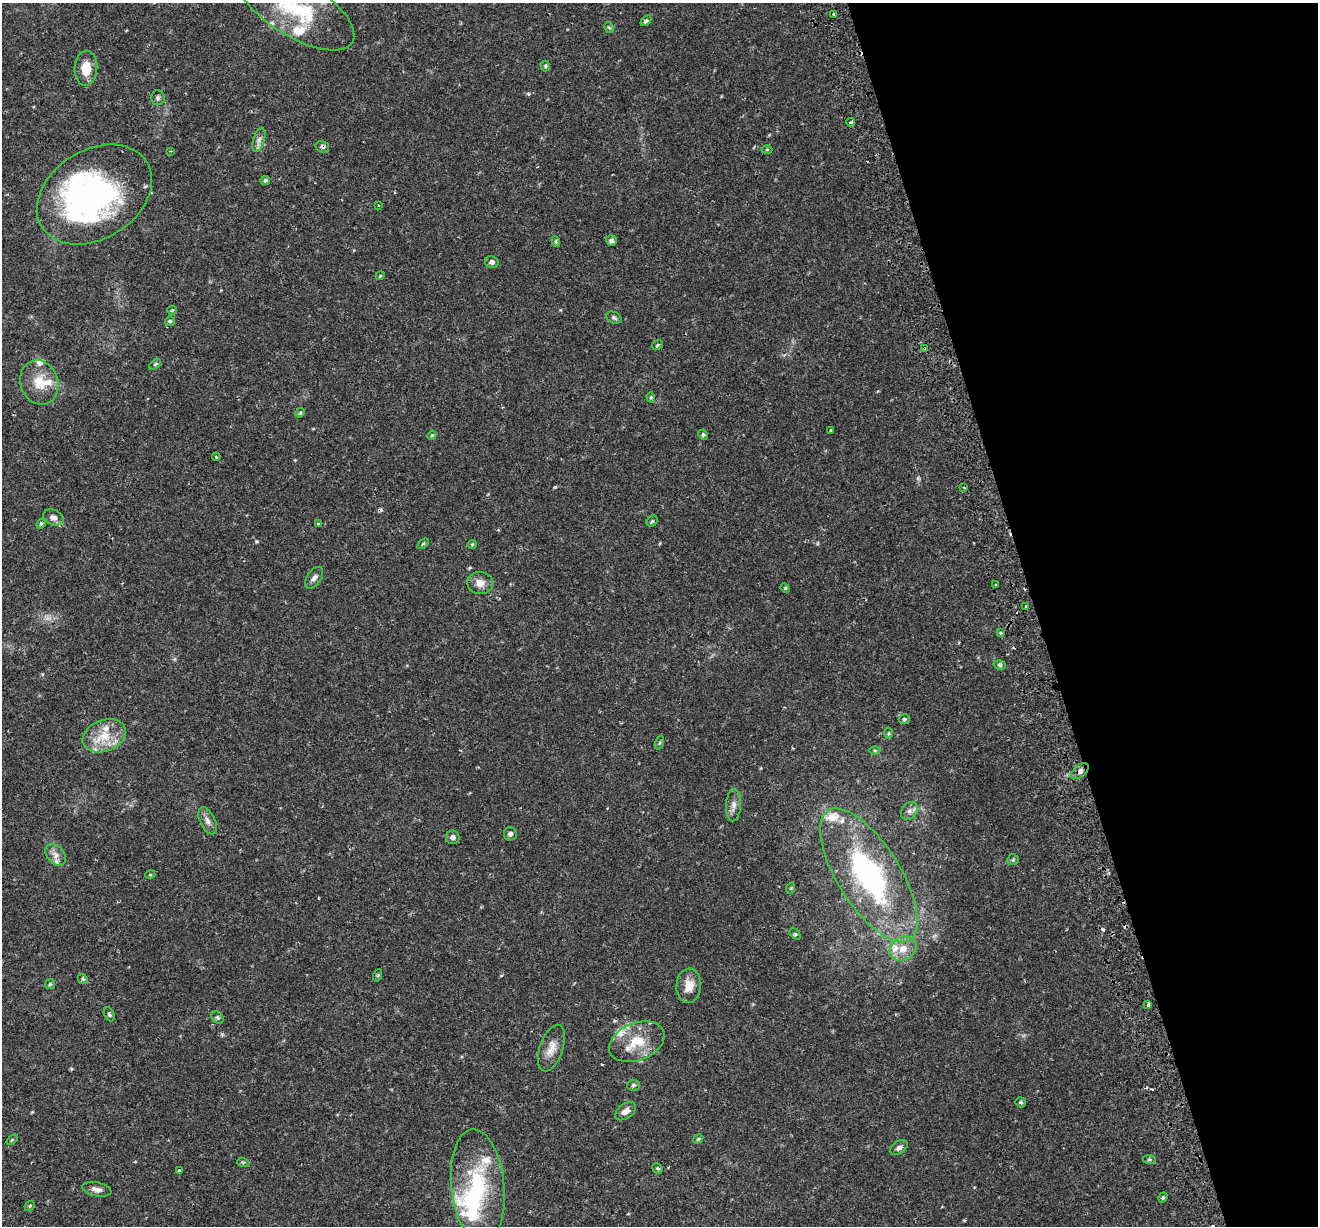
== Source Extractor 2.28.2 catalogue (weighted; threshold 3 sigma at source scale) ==
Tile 12 of 4 x 4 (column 4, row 3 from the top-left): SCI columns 4009-5324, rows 1408-2631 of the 5379 x 5211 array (HDU 1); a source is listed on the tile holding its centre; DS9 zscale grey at full resolution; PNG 1320 x 1228 px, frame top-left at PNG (2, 3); each listed source drawn as its Kron ellipse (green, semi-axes under 4 px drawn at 4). Shown black and unused: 21% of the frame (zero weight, under 2 of 3 exposures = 5% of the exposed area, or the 3 px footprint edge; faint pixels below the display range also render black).
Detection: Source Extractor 2.28.2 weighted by HDU 2 'WHT'; one run over the whole footprint, this tile lists its part. Background 0.0486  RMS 0.0036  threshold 0.0161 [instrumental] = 3 sigma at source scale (4.5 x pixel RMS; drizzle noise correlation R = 1.50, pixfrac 1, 0.0396/0.0396 arcsec/px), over >= 5 px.
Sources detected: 108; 2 inside a brighter object's white glare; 4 cosmic-ray / hot-pixel residue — neither listed nor drawn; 15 inside a brighter listed object's ellipse — not listed separately; the other 87 listed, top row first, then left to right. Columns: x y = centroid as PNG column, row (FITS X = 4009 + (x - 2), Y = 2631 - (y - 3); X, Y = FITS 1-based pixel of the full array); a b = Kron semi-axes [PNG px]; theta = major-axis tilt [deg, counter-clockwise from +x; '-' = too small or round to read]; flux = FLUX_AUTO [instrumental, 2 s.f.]
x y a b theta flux
295 7 67 28 -32 36
834 14 3 2 - 0.61
646 21 6 4 44 0.66
609 27 6 4 -61 0.5
545 66 5 4 - 0.54
86 68 17 11 86 6.5
158 98 7 7 - 0.92
851 122 4 3 - 0.81
259 140 12 5 73 1.7
322 147 7 5 -18 0.95
767 149 5 3 - 0.32
170 151 3 3 - 0.38
265 181 4 4 - 0.63
94 195 62 44 32 100
378 205 3 3 - 0.71
556 241 5 4 - 0.49
611 241 6 5 - 1.2
492 262 7 6 - 1.2
380 276 4 3 - 0.28
172 310 5 4 - 0.49
614 318 8 5 -27 0.74
170 321 5 5 - 0.56
657 345 6 4 29 0.47
924 348 4 2 - 0.33
155 364 7 3 38 0.52
39 382 23 18 -70 8
651 397 5 4 - 0.45
300 413 5 4 - 0.45
831 430 3 3 - 0.89
432 435 5 3 - 0.33
703 435 5 4 - 0.6
216 457 4 3 - 0.38
964 488 3 2 - 0.33
53 517 10 7 -22 1.8
652 521 6 5 - 0.51
41 524 5 4 - 0.52
318 524 4 3 - 1.5
423 544 6 3 37 0.4
472 544 4 4 - 0.39
314 578 12 7 55 1.4
480 583 13 11 -8 3.1
996 585 3 2 - 0.49
785 588 5 4 - 0.4
1026 607 3 2 - 0.56
1000 632 3 3 - 0.98
1000 665 6 4 -17 0.57
904 719 5 5 - 0.64
888 733 5 3 - 0.42
104 736 22 15 21 8.8
660 743 7 3 71 0.42
875 751 5 3 - 0.4
1080 771 10 6 38 1.5
733 805 16 7 87 2.2
909 811 9 7 52 1.6
208 821 14 7 -64 2
510 834 6 6 - 0.96
453 837 7 6 - 1.1
56 855 12 8 -47 2.3
1013 860 6 5 - 0.57
150 875 5 3 - 0.34
869 875 76 31 -58 70
791 888 6 3 71 0.36
795 934 6 4 -46 0.55
903 949 14 11 35 4.8
378 975 6 4 71 0.42
83 979 5 4 - 0.59
50 984 5 5 - 0.56
689 986 17 12 86 4.6
1148 1005 4 3 - 1.3
109 1014 7 5 -64 0.68
217 1018 7 5 -45 0.82
637 1042 29 18 21 11
551 1048 24 11 71 4.2
633 1085 6 5 - 0.67
1021 1102 5 5 - 0.54
625 1111 12 7 36 2.3
698 1139 5 4 - 0.47
12 1140 6 3 38 0.36
899 1148 9 6 32 1.3
1149 1159 6 4 -7 0.68
243 1162 6 4 -17 0.43
658 1168 5 4 - 0.57
179 1170 3 3 - 0.85
478 1186 57 26 -84 32
97 1189 15 7 -11 1.9
1163 1197 5 4 - 0.53
30 1206 5 4 - 0.44
Overlapping masked pixels (flux is a lower limit): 3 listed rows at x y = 322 147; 924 348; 1080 771
Isophote crosses this tile's border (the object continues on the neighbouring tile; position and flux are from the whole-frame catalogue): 1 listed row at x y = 295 7